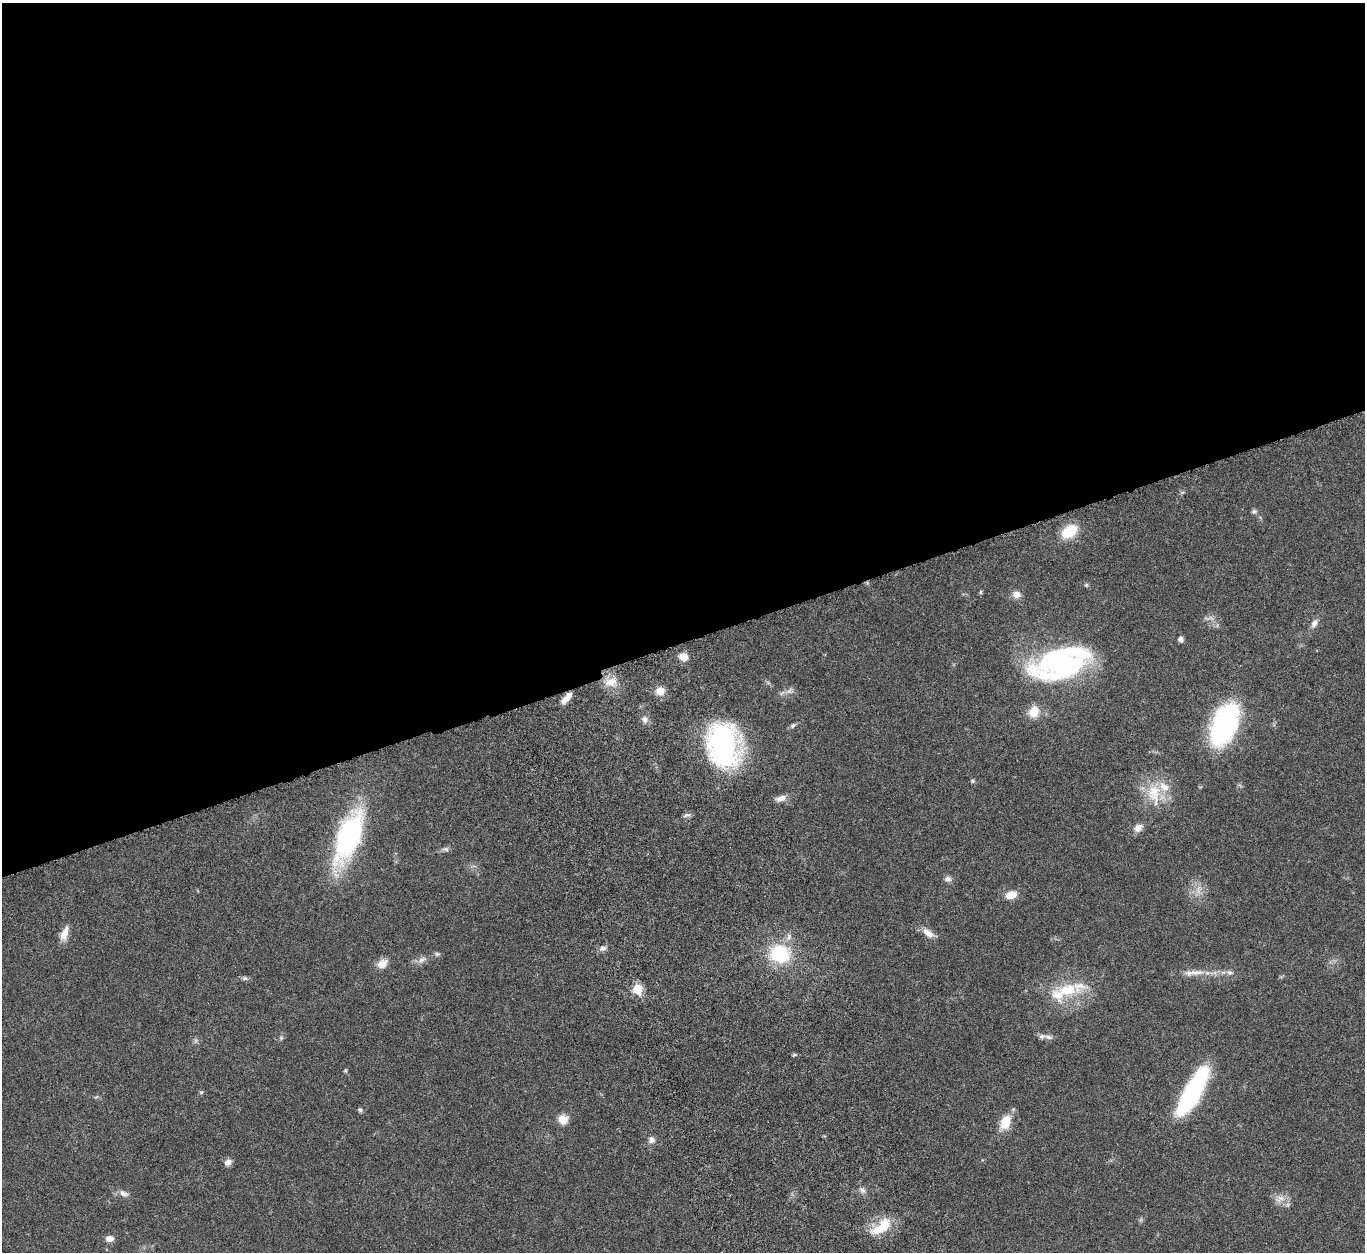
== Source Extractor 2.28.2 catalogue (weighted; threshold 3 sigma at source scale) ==
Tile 2 of 4 x 4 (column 2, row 1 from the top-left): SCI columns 1480-2842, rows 4082-5331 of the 5682 x 5544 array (HDU 1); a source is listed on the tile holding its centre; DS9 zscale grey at full resolution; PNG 1367 x 1254 px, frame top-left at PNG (2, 3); no overlay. Shown black and unused: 51% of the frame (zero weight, under 5 of 10 exposures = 6% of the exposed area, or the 3 px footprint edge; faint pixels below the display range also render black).
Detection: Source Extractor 2.28.2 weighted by HDU 2 'WHT'; one run over the whole footprint, this tile lists its part. Background 0.0278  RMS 0.0018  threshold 0.00726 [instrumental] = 3 sigma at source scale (4.09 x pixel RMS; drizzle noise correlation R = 1.36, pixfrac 0.8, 0.05/0.05 arcsec/px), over >= 5 px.
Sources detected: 62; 1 too faint to see at this stretch — not listed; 5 inside a brighter listed object's ellipse — not listed separately; the other 56 listed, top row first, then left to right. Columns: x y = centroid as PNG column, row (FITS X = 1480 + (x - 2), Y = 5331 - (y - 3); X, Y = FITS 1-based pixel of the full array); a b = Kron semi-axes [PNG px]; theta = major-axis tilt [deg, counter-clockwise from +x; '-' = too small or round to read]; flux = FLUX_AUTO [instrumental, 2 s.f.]
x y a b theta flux
1254 511 7 6 - 0.38
1070 531 18 12 33 4.9
1086 585 6 5 - 0.25
980 592 6 4 89 0.21
1017 594 11 8 -14 1.1
1211 618 9 4 -1 0.48
1314 623 12 7 62 0.82
1181 639 5 5 - 0.78
683 657 10 8 -22 1.5
1060 663 64 31 16 33
611 682 18 11 14 1.9
660 691 10 9 - 1.6
789 691 10 6 45 0.68
566 698 16 6 48 1.3
1034 711 14 12 65 2.5
645 719 9 7 -73 0.69
793 725 7 6 - 0.36
1224 725 37 21 69 29
723 745 40 26 -83 35
972 781 6 5 - 0.26
1154 791 26 20 48 5.2
781 798 13 7 21 1
687 815 10 5 14 0.44
1138 828 11 8 44 1.1
348 836 46 19 68 33
445 849 10 6 -7 0.44
948 879 9 7 -2 0.63
1198 891 7 7 - 0.74
1011 895 12 8 18 2
928 933 16 8 -35 1.4
64 934 19 8 69 1.6
603 948 8 6 2 0.53
437 954 8 5 -10 0.35
780 954 23 20 -21 9.3
422 959 13 7 26 0.85
382 964 14 10 32 1.4
1195 972 23 7 4 1.7
1229 972 8 6 -20 0.54
245 978 8 6 -1 0.37
638 989 6 5 - 7
1069 990 32 16 5 6.5
1048 1037 13 6 -12 0.67
794 1055 7 3 1 0.24
345 1071 6 3 18 0.17
201 1092 6 5 - 0.23
1192 1092 53 15 60 22
360 1110 6 5 - 0.29
563 1119 11 10 - 1.8
1006 1122 14 9 64 3.8
651 1140 9 9 - 0.69
228 1162 10 8 36 0.74
862 1190 9 5 -28 0.51
123 1193 12 8 -24 0.83
1280 1199 16 10 23 1.3
883 1226 22 13 49 4.1
109 1238 9 7 4 0.99